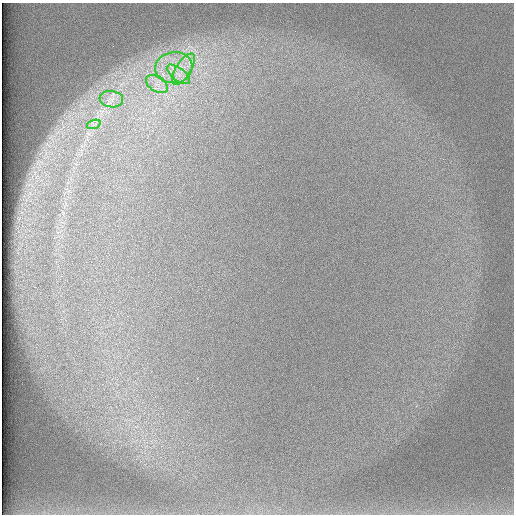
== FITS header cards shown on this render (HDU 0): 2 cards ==
NAXIS1  =                  512 /
NAXIS2  =                  512 /

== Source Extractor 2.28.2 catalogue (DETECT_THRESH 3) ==
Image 512 x 512 px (HDU 0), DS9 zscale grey, 1 PNG px = 1 image px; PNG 516 x 516 px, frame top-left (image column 1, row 512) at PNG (2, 3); each listed source drawn as its Kron ellipse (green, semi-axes under 4 px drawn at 4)
Background 97.2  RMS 2.9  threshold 8.77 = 3 sigma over >= 5 px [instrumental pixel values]
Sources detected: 6; all 6 listed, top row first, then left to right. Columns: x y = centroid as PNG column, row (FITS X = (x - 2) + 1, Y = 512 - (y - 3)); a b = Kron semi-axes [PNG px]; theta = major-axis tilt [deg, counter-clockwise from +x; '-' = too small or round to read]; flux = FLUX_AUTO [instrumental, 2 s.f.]
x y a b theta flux
174 68 19 15 8 5600
183 69 18 7 59 2800
178 74 14 6 -37 1700
157 84 12 7 -32 1600
111 99 12 8 -8 1400
94 124 7 4 19 510